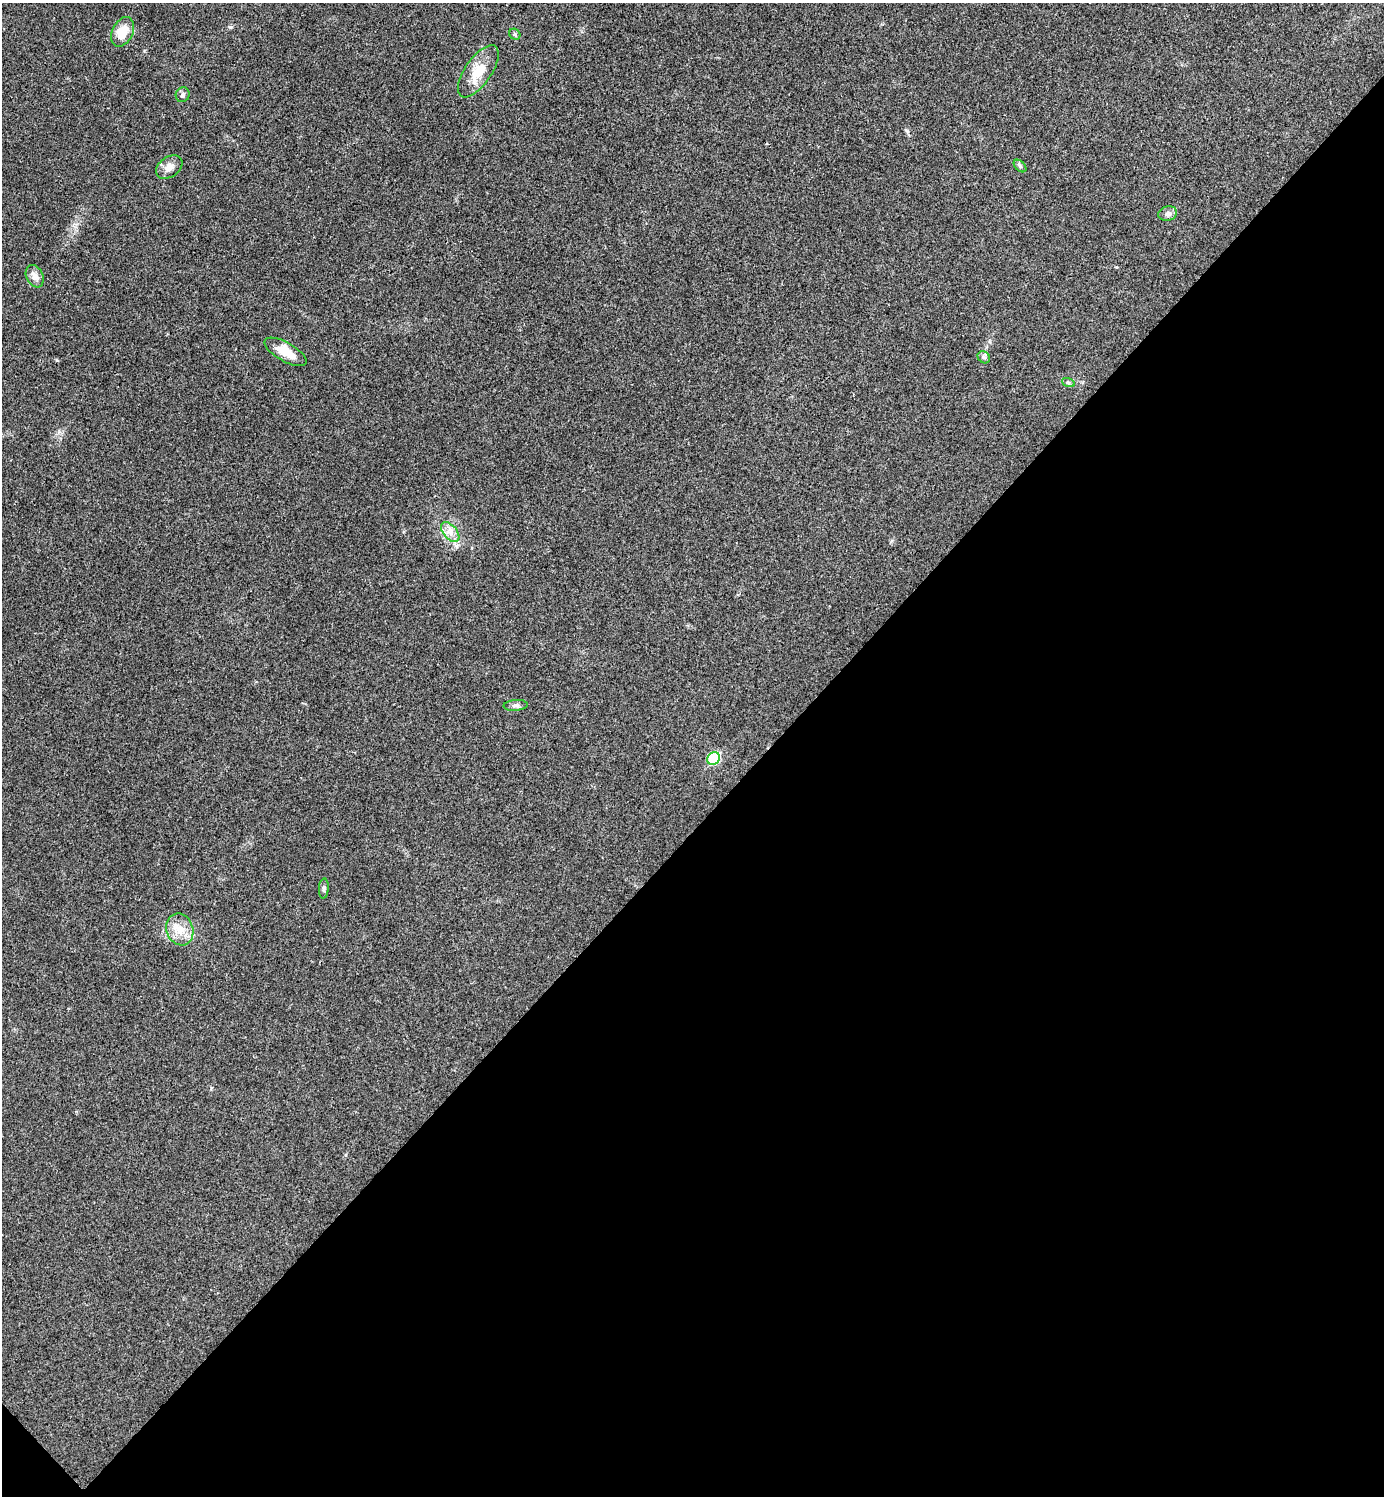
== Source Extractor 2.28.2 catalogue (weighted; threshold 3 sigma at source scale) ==
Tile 15 of 4 x 4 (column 3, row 4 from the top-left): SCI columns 2921-4302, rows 7-1500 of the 5984 x 5984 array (HDU 1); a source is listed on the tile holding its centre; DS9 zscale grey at full resolution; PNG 1386 x 1498 px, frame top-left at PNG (2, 3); each listed source drawn as its Kron ellipse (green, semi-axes under 4 px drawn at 4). Shown black and unused: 45% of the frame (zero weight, under 3 of 4 exposures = <1% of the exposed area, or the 3 px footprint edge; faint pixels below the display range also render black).
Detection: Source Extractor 2.28.2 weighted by HDU 2 'WHT'; one run over the whole footprint, this tile lists its part. Background 0.0196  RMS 0.0056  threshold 0.0252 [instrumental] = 3 sigma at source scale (4.5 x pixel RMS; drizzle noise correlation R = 1.50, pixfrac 1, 0.05/0.05 arcsec/px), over >= 5 px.
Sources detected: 16; all 16 listed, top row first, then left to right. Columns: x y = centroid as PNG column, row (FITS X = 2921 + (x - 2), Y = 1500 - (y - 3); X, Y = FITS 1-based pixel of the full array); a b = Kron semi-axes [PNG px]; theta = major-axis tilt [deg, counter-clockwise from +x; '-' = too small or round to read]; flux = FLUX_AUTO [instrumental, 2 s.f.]
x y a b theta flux
122 32 16 10 64 9.4
515 34 6 5 - 0.98
478 71 30 13 55 12
183 95 7 7 - 1.4
1020 166 7 4 -45 1
169 167 14 10 35 4.1
1168 214 9 7 13 2.3
35 276 12 8 -66 3.4
286 352 23 9 -30 9.3
984 357 7 5 -44 1.2
1068 382 6 4 -19 0.94
450 532 12 6 -49 3.7
516 705 12 5 5 1.8
713 758 7 6 - 32
324 888 10 5 87 1.3
180 929 16 13 -70 8.1
Unlisted compact peaks at least as high as the median listed source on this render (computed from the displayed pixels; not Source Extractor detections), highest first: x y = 230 27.